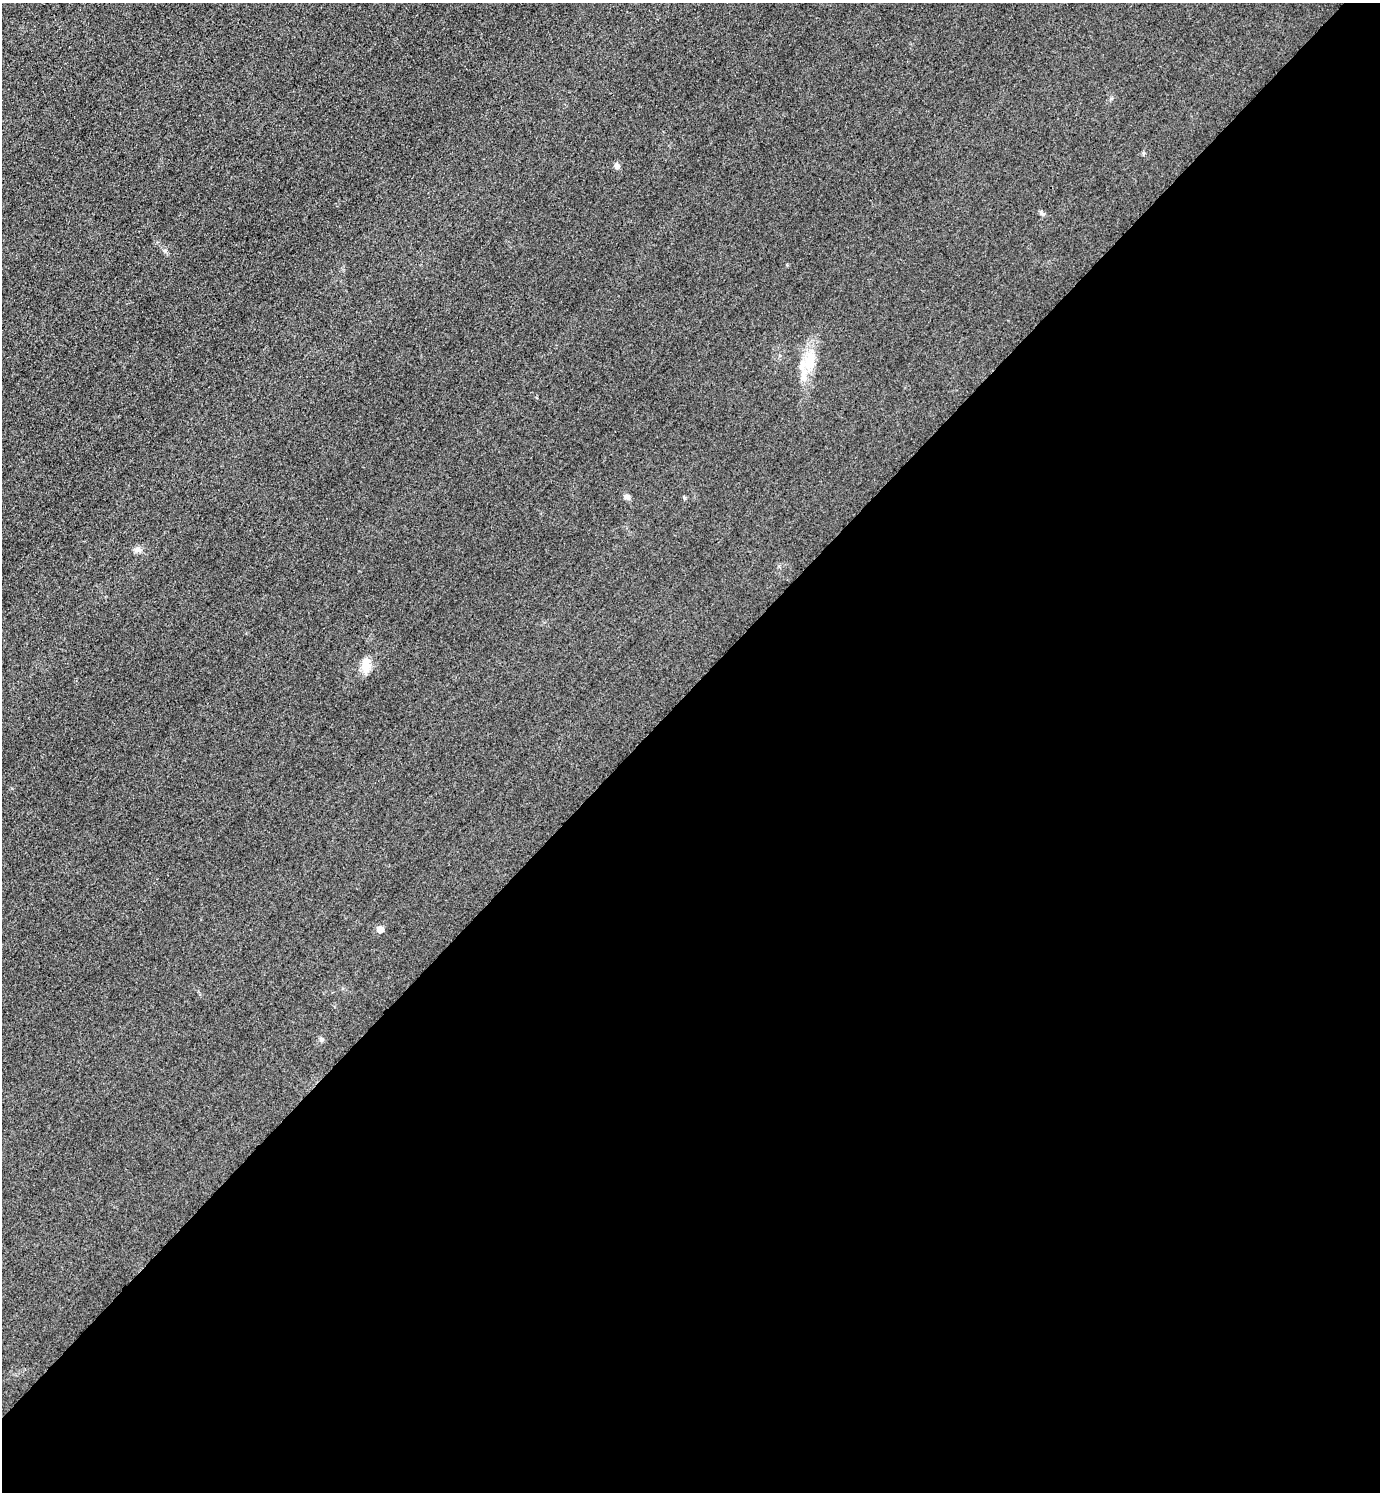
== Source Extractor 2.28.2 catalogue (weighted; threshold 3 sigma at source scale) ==
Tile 15 of 4 x 4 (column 3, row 4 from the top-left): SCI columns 3081-4458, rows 31-1520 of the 6019 x 6019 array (HDU 1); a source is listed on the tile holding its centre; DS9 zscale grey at full resolution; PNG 1382 x 1494 px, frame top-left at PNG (2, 3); no overlay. Shown black and unused: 54% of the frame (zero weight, under 3 of 4 exposures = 3% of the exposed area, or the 3 px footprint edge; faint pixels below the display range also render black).
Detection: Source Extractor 2.28.2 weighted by HDU 2 'WHT'; one run over the whole footprint, this tile lists its part. Background 0.0756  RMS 0.017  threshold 0.0773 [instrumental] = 3 sigma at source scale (4.5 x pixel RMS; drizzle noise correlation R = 1.50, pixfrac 1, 0.05/0.05 arcsec/px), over >= 5 px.
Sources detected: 11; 2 inside a brighter listed object's ellipse — not listed separately; the other 9 listed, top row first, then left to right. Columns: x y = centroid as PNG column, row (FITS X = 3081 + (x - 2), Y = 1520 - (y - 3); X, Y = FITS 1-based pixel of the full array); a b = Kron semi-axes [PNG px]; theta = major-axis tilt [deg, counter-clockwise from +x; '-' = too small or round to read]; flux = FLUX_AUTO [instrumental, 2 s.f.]
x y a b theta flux
617 166 7 6 - 7.3
1042 213 10 3 -32 3.5
810 361 31 15 72 46
627 497 8 6 -21 6.6
684 497 6 4 -20 2
138 550 10 8 -2 7.4
366 666 14 10 82 27
380 930 5 5 - 27
321 1039 7 6 - 3.9